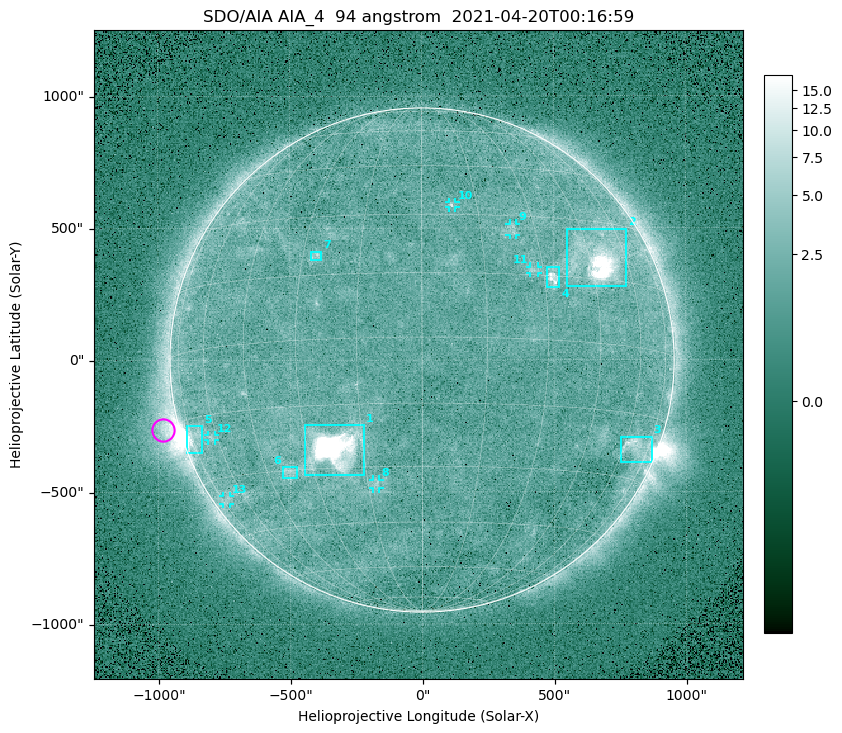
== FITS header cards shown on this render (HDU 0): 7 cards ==
TELESCOP= 'SDO/AIA '
INSTRUME= 'AIA_4   '
WAVELNTH=                   94
WAVEUNIT= 'angstrom'
DATE-OBS= '2021-04-20T00:16:59.12'
CTYPE1  = 'HPLN-TAN'
CTYPE2  = 'HPLT-TAN'

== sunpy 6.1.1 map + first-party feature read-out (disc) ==
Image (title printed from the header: SDO/AIA AIA_4  94 angstrom  2021-04-20T00:16:59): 512 x 512 px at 4.8 arcsec/px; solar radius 955 arcsec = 199 px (full disc in frame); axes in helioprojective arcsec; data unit not stated in the header (colour bar unlabelled)
Orientation: roll -0.138 deg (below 1 deg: not rotated)
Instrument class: DISC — disc imager (sunpy class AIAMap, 94 A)
Bright regions (active regions / flare kernels): reference = the median radial profile (limb darkening/brightening removed); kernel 5 px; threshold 5 sigma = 2.46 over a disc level ~1.74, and >= 1.15x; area >= 9 px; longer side >= 5 px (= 24 arcsec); searched inside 0.97 R_sun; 13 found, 13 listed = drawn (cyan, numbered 1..; 6 of them under ~33 arcsec drawn as corner ticks so the feature stays visible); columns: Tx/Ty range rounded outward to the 10 arcsec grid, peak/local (2 s.f.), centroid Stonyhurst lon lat
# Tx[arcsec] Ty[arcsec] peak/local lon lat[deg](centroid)
1 -450..-220 -440..-240 806 -22 -25
2 550..780 280..500 38 +48 +20
3 750..870 -390..-290 4.4 +67 -22
4 470..520 270..350 6.2 +32 +15
5 -900..-830 -350..-250 6.7 -73 -19
6 -530..-470 -450..-400 3 -38 -30
7 -420..-380 380..410 3.2 -27 +20
8 -190..-160 -490..-450 3 -13 -34
9 330..360 470..520 2.7 +24 +26
10 100..130 580..600 2.9 +8 +33
11 410..440 330..360 2.8 +27 +16
12 -810..-780 -300..-280 2.6 -63 -20
13 -760..-730 -550..-510 2.2 -72 -35
Off-limb structures (1.02-1.3 R_sun): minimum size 50 px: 6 found; the strongest spans PA ~85..115 deg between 1.02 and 1.23 R_sun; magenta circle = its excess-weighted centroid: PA ~105 deg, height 1.06 R_sun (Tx ~-980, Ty ~-260 arcsec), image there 4.9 x the reference